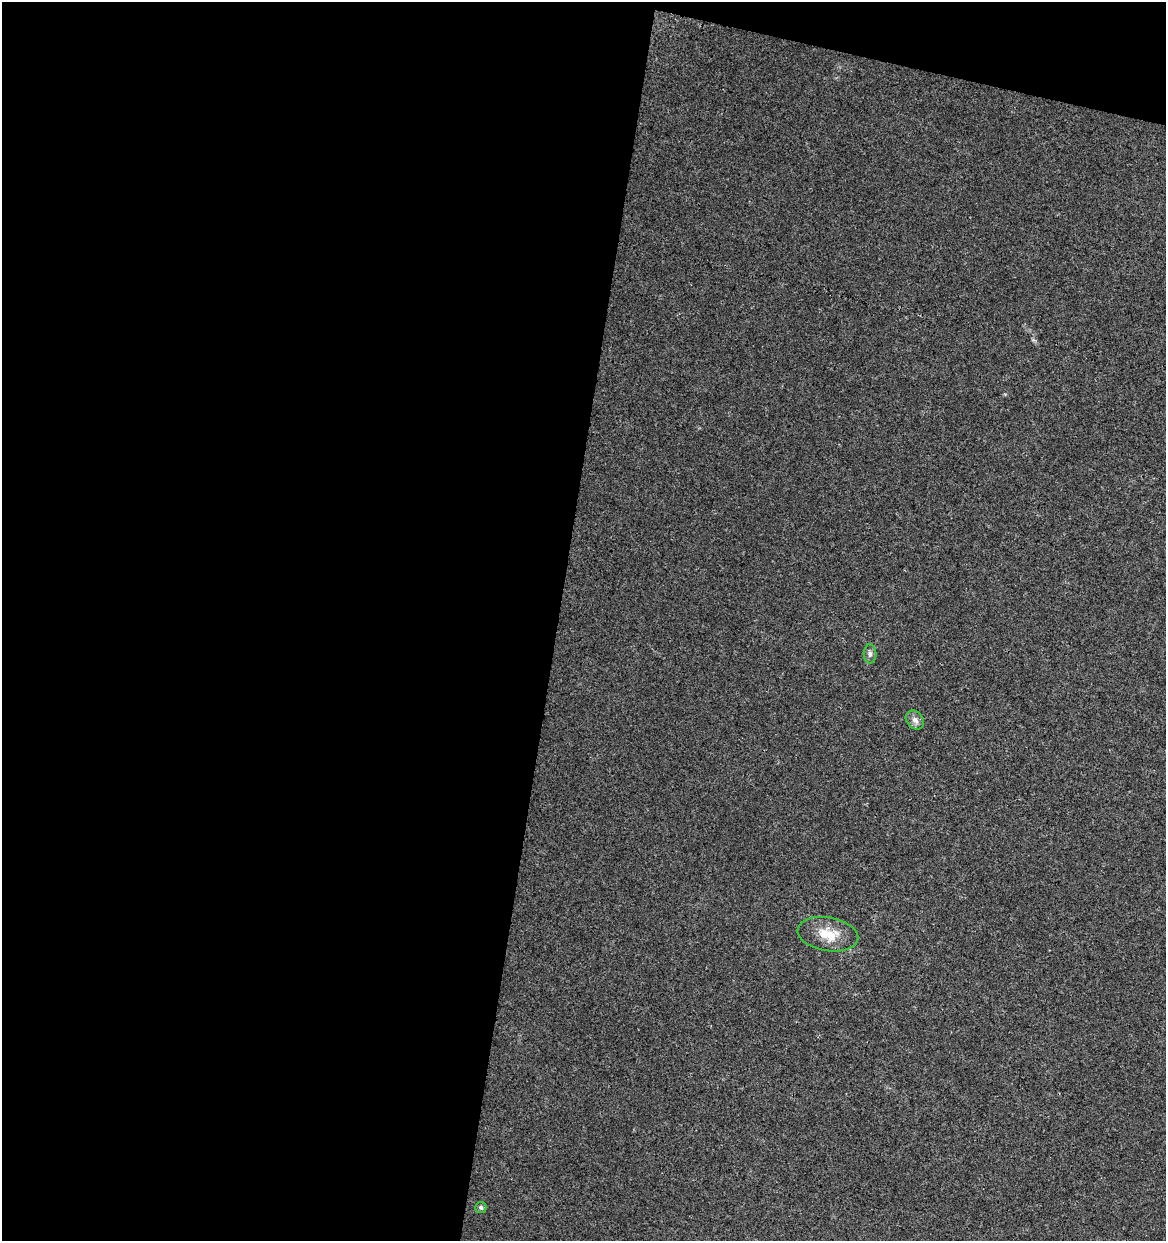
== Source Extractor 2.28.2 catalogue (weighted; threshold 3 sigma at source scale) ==
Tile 1 of 4 x 4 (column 1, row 1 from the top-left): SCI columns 221-1384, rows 3724-4962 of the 5159 x 4962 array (HDU 1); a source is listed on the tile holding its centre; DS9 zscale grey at full resolution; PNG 1168 x 1243 px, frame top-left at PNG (2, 2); each listed source drawn as its Kron ellipse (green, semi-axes under 4 px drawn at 4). Shown black and unused: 50% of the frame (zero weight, under 3 of 4 exposures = <1% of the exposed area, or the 3 px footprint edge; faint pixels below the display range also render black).
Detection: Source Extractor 2.28.2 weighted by HDU 2 'WHT'; one run over the whole footprint, this tile lists its part. Background 0.00577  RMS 0.0027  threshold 0.0121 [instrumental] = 3 sigma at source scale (4.5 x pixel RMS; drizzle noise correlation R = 1.50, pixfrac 1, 0.0396/0.0396 arcsec/px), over >= 5 px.
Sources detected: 4; all 4 listed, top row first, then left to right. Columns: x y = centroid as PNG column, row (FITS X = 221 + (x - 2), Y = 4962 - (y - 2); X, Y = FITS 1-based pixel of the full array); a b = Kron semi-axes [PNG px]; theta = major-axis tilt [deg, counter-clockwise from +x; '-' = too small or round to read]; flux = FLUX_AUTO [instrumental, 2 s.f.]
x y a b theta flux
870 654 9 6 -89 0.88
915 720 10 8 -48 1.4
828 934 31 17 -10 6.4
481 1207 5 5 - 0.65